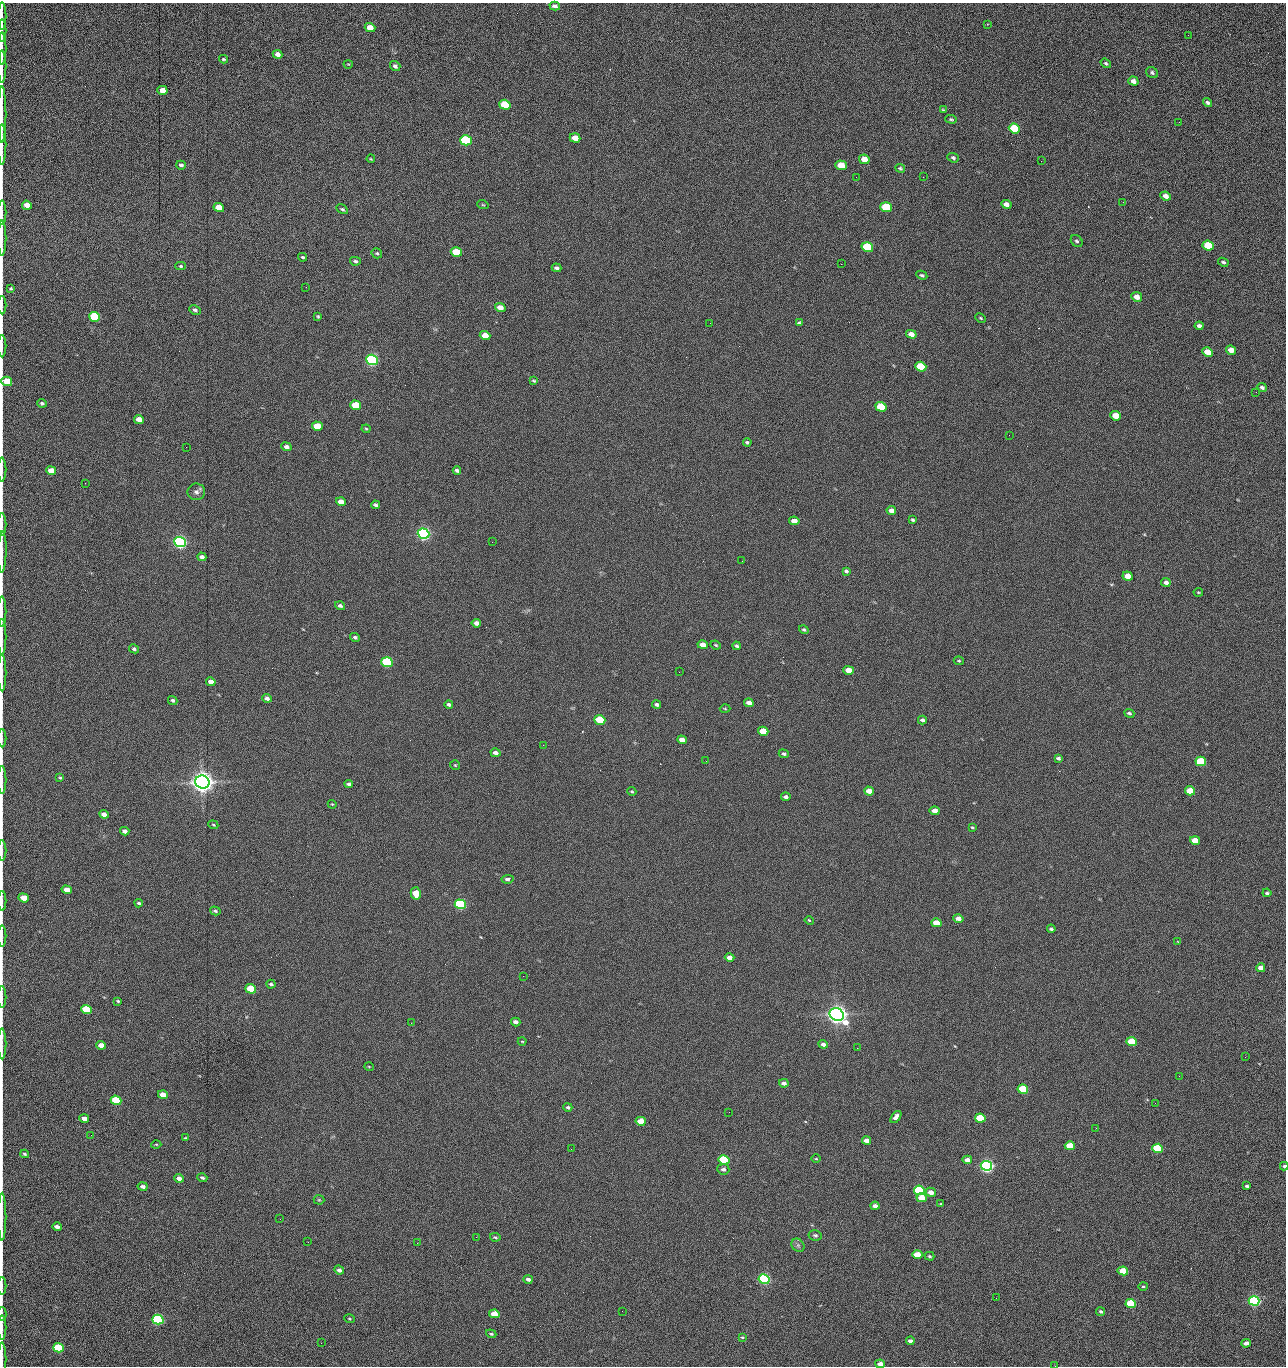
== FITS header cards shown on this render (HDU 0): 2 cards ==
NAXIS1  =                 1284 /fastest changing axis
NAXIS2  =                 1364 /next to fastest changing axis

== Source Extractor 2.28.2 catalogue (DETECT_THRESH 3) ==
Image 1284 x 1364 px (HDU 0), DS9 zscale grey, 1 PNG px = 1 image px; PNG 1288 x 1368 px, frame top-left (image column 1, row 1364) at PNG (2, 3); each listed source drawn as its Kron ellipse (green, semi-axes under 4 px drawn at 4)
Background 147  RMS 15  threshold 44.8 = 3 sigma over >= 5 px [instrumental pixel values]
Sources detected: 270; all 270 listed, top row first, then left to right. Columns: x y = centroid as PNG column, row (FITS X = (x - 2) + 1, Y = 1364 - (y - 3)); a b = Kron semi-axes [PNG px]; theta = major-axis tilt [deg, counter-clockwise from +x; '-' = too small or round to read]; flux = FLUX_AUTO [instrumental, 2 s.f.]
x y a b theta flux
555 6 5 4 - 3.7e+03
2 16 14 2 90 2.5e+03
987 24 2 2 - 7.9e+02
370 28 5 4 - 1.3e+04
2 31 11 2 90 2.3e+03
1188 35 3 2 - 7.7e+02
2 49 16 2 90 3.2e+03
278 54 5 4 - 4.9e+03
223 59 4 3 - 1.3e+03
1106 63 5 3 - 1.7e+03
348 64 4 3 - 7.1e+02
2 66 16 2 90 3.0e+03
395 66 5 4 - 2.7e+03
1152 73 6 5 - 1.8e+03
1133 81 5 4 - 4.8e+03
162 90 5 4 - 1.4e+04
1207 102 5 3 - 2.1e+03
505 105 6 5 - 4.2e+04
943 110 4 3 - 1.0e+03
2 114 28 2 90 5.3e+03
951 119 6 3 -3 1.5e+03
1179 122 2 2 - 7.4e+02
1014 129 6 5 - 6.1e+04
575 138 5 4 - 1.4e+04
466 140 6 5 - 1.6e+05
2 144 20 2 90 3.8e+03
953 158 6 4 -20 2.1e+03
371 159 4 3 - 8.4e+02
864 159 5 4 - 1.2e+04
1041 161 2 2 - 1.2e+03
181 165 5 4 - 2.3e+03
841 165 5 4 - 2.8e+04
900 168 5 4 - 1.5e+03
856 177 3 2 - 1.5e+03
923 177 2 2 - 1.2e+04
1166 196 5 4 - 6.3e+03
1123 202 2 2 - 5.5e+02
1006 204 5 4 - 5.7e+03
27 205 5 4 - 1.0e+04
483 205 6 3 -18 1.1e+03
886 207 6 5 - 5.1e+04
219 208 5 4 - 2.0e+04
342 209 6 4 -28 1.6e+03
2 213 12 2 90 2.3e+03
2 238 17 2 90 3.2e+03
1077 241 6 5 - 1.8e+03
1208 246 5 5 - 4.3e+04
867 247 6 5 - 1.0e+05
456 252 5 4 - 4.0e+04
377 253 5 5 - 1.4e+03
303 257 4 3 - 1.4e+03
355 261 5 4 - 1.9e+03
1223 262 5 4 - 1.9e+03
841 264 2 2 - 1.8e+04
181 266 5 4 - 1.4e+03
557 268 5 3 - 2.5e+03
922 275 6 4 -27 1.7e+03
306 287 2 2 - 5.6e+02
11 289 4 3 - 1.3e+03
1137 297 5 4 - 7.8e+03
2 305 9 2 90 1.5e+03
500 307 5 4 - 9.5e+03
195 310 6 4 -27 2.1e+03
318 316 3 2 - 1.2e+03
95 317 5 5 - 1.0e+05
981 318 5 3 - 1.2e+03
710 323 2 2 - 2.1e+03
799 323 4 3 - 1.9e+03
1199 326 4 4 - 3.7e+03
911 334 5 4 - 7.9e+03
485 336 5 4 - 1.6e+04
2 346 11 2 90 1.9e+03
1231 350 5 4 - 1.0e+04
1208 352 5 4 - 1.7e+04
372 360 6 5 - 3.0e+05
921 367 6 4 -20 5.8e+04
7 381 5 4 - 2.6e+04
534 381 4 3 - 1.3e+03
1262 387 5 3 - 2.6e+03
1256 392 2 2 - 1.1e+03
42 403 5 4 - 1.9e+03
355 405 5 4 - 3.7e+04
881 407 5 4 - 6.0e+04
1116 416 5 4 - 1.9e+04
139 419 5 4 - 8.4e+03
317 426 5 4 - 2.9e+04
366 429 4 4 - 1.1e+03
1009 435 2 2 - 2.1e+03
747 442 4 3 - 1.5e+03
186 447 2 2 - 2.0e+03
286 447 5 4 - 3.8e+03
2 469 12 2 90 2.0e+03
457 470 4 3 - 2.4e+03
51 471 5 4 - 1.2e+04
85 483 2 2 - 6.3e+02
196 492 9 8 - 3.7e+03
341 502 5 4 - 1.0e+04
375 505 4 3 - 2.4e+03
891 511 5 4 - 5.8e+03
913 520 4 3 - 1.7e+03
794 521 5 4 - 8.8e+03
2 524 12 2 90 2.1e+03
423 534 6 5 - 5.0e+05
180 542 6 5 - 5.4e+05
492 542 2 2 - 1.8e+03
2 552 21 2 88 3.6e+03
202 557 4 4 - 3.9e+03
742 561 2 2 - 5.1e+02
846 571 4 4 - 2.0e+03
1128 576 5 4 - 1.3e+04
1166 582 5 4 - 3.8e+03
1198 592 5 3 - 9.3e+02
340 606 5 4 - 2.1e+03
2 611 15 2 90 2.4e+03
476 623 5 4 - 4.3e+03
804 630 5 4 - 1.4e+03
2 637 18 2 90 3.0e+03
355 637 5 4 - 2.2e+03
703 645 5 4 - 1.0e+04
716 645 5 3 - 1.2e+03
736 646 4 4 - 1.8e+03
134 649 5 4 - 1.8e+03
959 661 5 3 - 1.1e+03
387 662 5 5 - 1.6e+05
849 670 5 4 - 1.4e+04
679 672 2 2 - 1.5e+03
2 673 18 2 90 2.9e+03
211 682 5 4 - 7.4e+03
267 698 5 4 - 4.3e+03
173 700 5 4 - 2.1e+03
749 703 5 4 - 6.2e+03
449 704 4 3 - 2.4e+03
657 704 4 3 - 2.4e+03
725 709 5 3 - 1.0e+03
1129 713 5 4 - 1.7e+03
600 720 5 4 - 6.4e+04
922 720 4 4 - 2.6e+03
763 731 5 4 - 2.7e+04
2 738 9 2 90 1.4e+03
682 740 5 4 - 7.6e+03
543 745 2 2 - 2.2e+03
495 753 5 4 - 4.4e+03
784 754 5 4 - 1.8e+03
1058 758 4 3 - 2.0e+03
706 761 2 2 - 1.3e+03
1201 761 5 4 - 7.7e+04
455 765 5 5 - 1.1e+03
60 778 4 3 - 1.1e+03
2 780 14 2 90 2.6e+03
202 782 7 6 - 1.5e+06
349 784 4 4 - 2.6e+03
632 791 4 4 - 1.2e+03
869 791 5 4 - 1.1e+04
1190 791 5 4 - 2.5e+04
786 797 5 3 - 3.1e+03
332 804 4 3 - 9.0e+02
935 811 5 4 - 8.1e+03
104 814 5 4 - 6.7e+03
213 825 5 4 - 1.1e+03
972 827 4 3 - 1.1e+03
125 831 5 4 - 4.0e+03
1195 840 5 4 - 1.5e+04
2 850 10 2 90 1.7e+03
508 879 6 4 8 2.7e+03
67 890 5 4 - 1.2e+04
416 893 6 5 - 2.8e+04
1267 893 4 3 - 1.6e+03
24 898 5 4 - 1.7e+04
2 901 10 2 90 1.5e+03
139 903 4 3 - 1.6e+03
460 904 5 5 - 2.4e+05
215 911 5 3 - 1.6e+03
958 918 5 4 - 6.0e+03
809 921 5 3 - 1.6e+03
937 923 5 4 - 1.9e+04
1051 929 4 3 - 1.8e+03
2 936 10 2 90 1.6e+03
1178 942 4 2 - 7.7e+02
730 958 5 4 - 6.1e+03
1261 968 4 4 - 7.6e+03
523 976 2 2 - 1.3e+03
271 984 4 3 - 2.0e+03
251 989 5 4 - 6.0e+04
2 997 11 2 90 1.7e+03
118 1001 3 3 - 1.0e+03
86 1010 5 4 - 7.7e+04
837 1014 7 6 - 1.2e+06
516 1022 5 4 - 4.3e+03
411 1023 2 2 - 3.6e+03
522 1041 4 3 - 8.7e+02
1132 1042 5 4 - 4.8e+04
2 1044 15 2 90 3.0e+03
823 1044 5 4 - 3.6e+03
101 1045 5 4 - 1.1e+04
857 1048 2 2 - 8.4e+02
1245 1057 2 2 - 1.2e+03
369 1067 5 3 - 8.0e+02
1179 1076 2 2 - 1.8e+03
784 1083 5 4 - 3.5e+03
1023 1089 5 4 - 8.9e+04
163 1095 5 4 - 1.2e+04
116 1100 5 4 - 6.6e+04
1155 1103 2 2 - 5.8e+02
568 1107 4 3 - 1.8e+03
729 1112 2 2 - 5.9e+02
896 1117 7 4 52 4.8e+03
980 1118 5 4 - 7.3e+04
84 1119 5 4 - 5.6e+03
641 1121 5 4 - 2.1e+04
1096 1128 2 2 - 4.7e+02
91 1135 2 2 - 1.4e+03
186 1138 4 3 - 1.1e+03
866 1141 4 4 - 7.3e+03
156 1144 5 3 - 9.8e+02
1070 1146 5 4 - 3.2e+04
1158 1148 5 4 - 9.9e+04
571 1149 2 2 - 6.7e+02
25 1154 4 3 - 1.4e+03
816 1159 5 3 - 9.4e+02
724 1160 5 4 - 1.5e+05
967 1160 5 4 - 7.7e+03
986 1166 5 5 - 6.1e+05
1284 1166 4 4 - 1.5e+03
723 1169 6 5 - 3.2e+03
179 1178 5 4 - 4.8e+03
202 1178 5 4 - 2.4e+03
1247 1186 3 3 - 1.8e+03
143 1187 5 4 - 3.4e+03
919 1190 5 4 - 1.5e+05
931 1192 5 4 - 6.4e+03
922 1198 5 4 - 1.7e+04
319 1200 5 5 - 1.4e+03
941 1204 4 3 - 9.1e+02
875 1206 4 4 - 4.5e+03
2 1217 24 2 90 3.6e+03
280 1219 2 2 - 1.5e+03
57 1227 5 3 - 4.5e+03
815 1235 7 5 -11 2.1e+03
476 1237 2 2 - 4.7e+03
495 1237 5 3 - 1.4e+03
308 1242 3 2 - 1.1e+03
417 1243 2 2 - 3.7e+03
798 1245 7 6 - 2.5e+03
917 1255 5 4 - 1.9e+04
929 1256 5 3 - 1.4e+03
339 1270 5 4 - 3.0e+03
1123 1271 5 4 - 2.7e+04
528 1279 5 4 - 3.0e+03
764 1279 5 4 - 3.1e+05
2 1286 9 2 90 1.4e+03
1143 1286 5 4 - 1.2e+03
996 1298 2 2 - 1.8e+03
1254 1301 5 4 - 3.6e+05
1131 1303 5 4 - 7.9e+04
622 1311 2 2 - 4.7e+02
1101 1311 4 3 - 1.7e+03
2 1314 7 2 90 1.1e+03
494 1314 5 4 - 1.8e+04
158 1319 5 5 - 2.4e+05
349 1319 5 3 - 9.9e+02
2 1327 12 2 90 1.9e+03
491 1334 5 3 - 1.4e+03
742 1337 4 3 - 1.1e+03
910 1341 4 4 - 4.1e+03
321 1343 3 2 - 7.9e+02
1246 1343 5 4 - 5.2e+03
58 1348 5 4 - 9.3e+04
2 1359 17 2 90 1.9e+03
880 1364 5 4 - 6.9e+03
1055 1366 3 2 - 1.4e+03
At the frame edge (FLAGS 8, measured only in part): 33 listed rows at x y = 2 16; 2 31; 2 49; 2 66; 2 114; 2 144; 2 213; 2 238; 11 289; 2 305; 2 346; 7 381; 2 469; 2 524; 2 552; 2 611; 2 637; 2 673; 2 738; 2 780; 2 850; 2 901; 2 936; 2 997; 2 1044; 1284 1166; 2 1217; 2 1286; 2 1314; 2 1327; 2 1359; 880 1364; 1055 1366

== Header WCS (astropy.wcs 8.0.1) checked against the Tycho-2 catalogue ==
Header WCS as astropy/WCSLIB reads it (CRVAL/CRPIX/CD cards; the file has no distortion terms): RA---TAN/DEC--TAN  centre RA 15:41:42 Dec +51:58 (235.42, +51.97 deg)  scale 1.26 arcsec/px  FOV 26.9' x 28.5'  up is +92 deg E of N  parity flipped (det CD > 0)
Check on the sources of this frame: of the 60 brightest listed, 11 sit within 2.0 arcsec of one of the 11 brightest Tycho-2 stars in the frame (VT <= 12.29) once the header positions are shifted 0.50 arcsec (0.24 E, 0.44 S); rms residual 0.83 arcsec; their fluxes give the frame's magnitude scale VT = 25.23 - 2.5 log10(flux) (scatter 0.20 mag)
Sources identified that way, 11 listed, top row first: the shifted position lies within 2.0 arcsec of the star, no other Tycho-2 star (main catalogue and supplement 1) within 4.0 arcsec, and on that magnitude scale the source's flux lands within +1.5 / -3 mag of the star's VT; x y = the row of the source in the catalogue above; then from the Tycho-2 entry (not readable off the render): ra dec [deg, ICRS J2000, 3 dp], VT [Tycho-2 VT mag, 2 dp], TYC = Tycho-2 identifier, HIP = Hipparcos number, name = IAU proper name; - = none
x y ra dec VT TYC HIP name
372 360 235.614 +52.064 11.61 3489-1132-1 - -
423 534 235.514 +52.049 11.19 3489-1407-1 - -
180 542 235.515 +52.133 11.12 3489-1380-1 - -
202 782 235.378 +52.130 9.31 3489-1322-1 76850 -
460 904 235.303 +52.042 11.52 3489-958-1 - -
837 1014 235.232 +51.912 9.59 3489-824-1 - -
986 1166 235.143 +51.862 10.97 3489-1016-1 - -
919 1190 235.131 +51.886 12.29 3489-908-1 - -
764 1279 235.084 +51.941 11.45 3489-1346-1 - -
1254 1301 235.062 +51.771 11.53 3489-1453-1 - -
158 1319 235.075 +52.152 11.74 3489-912-1 - -